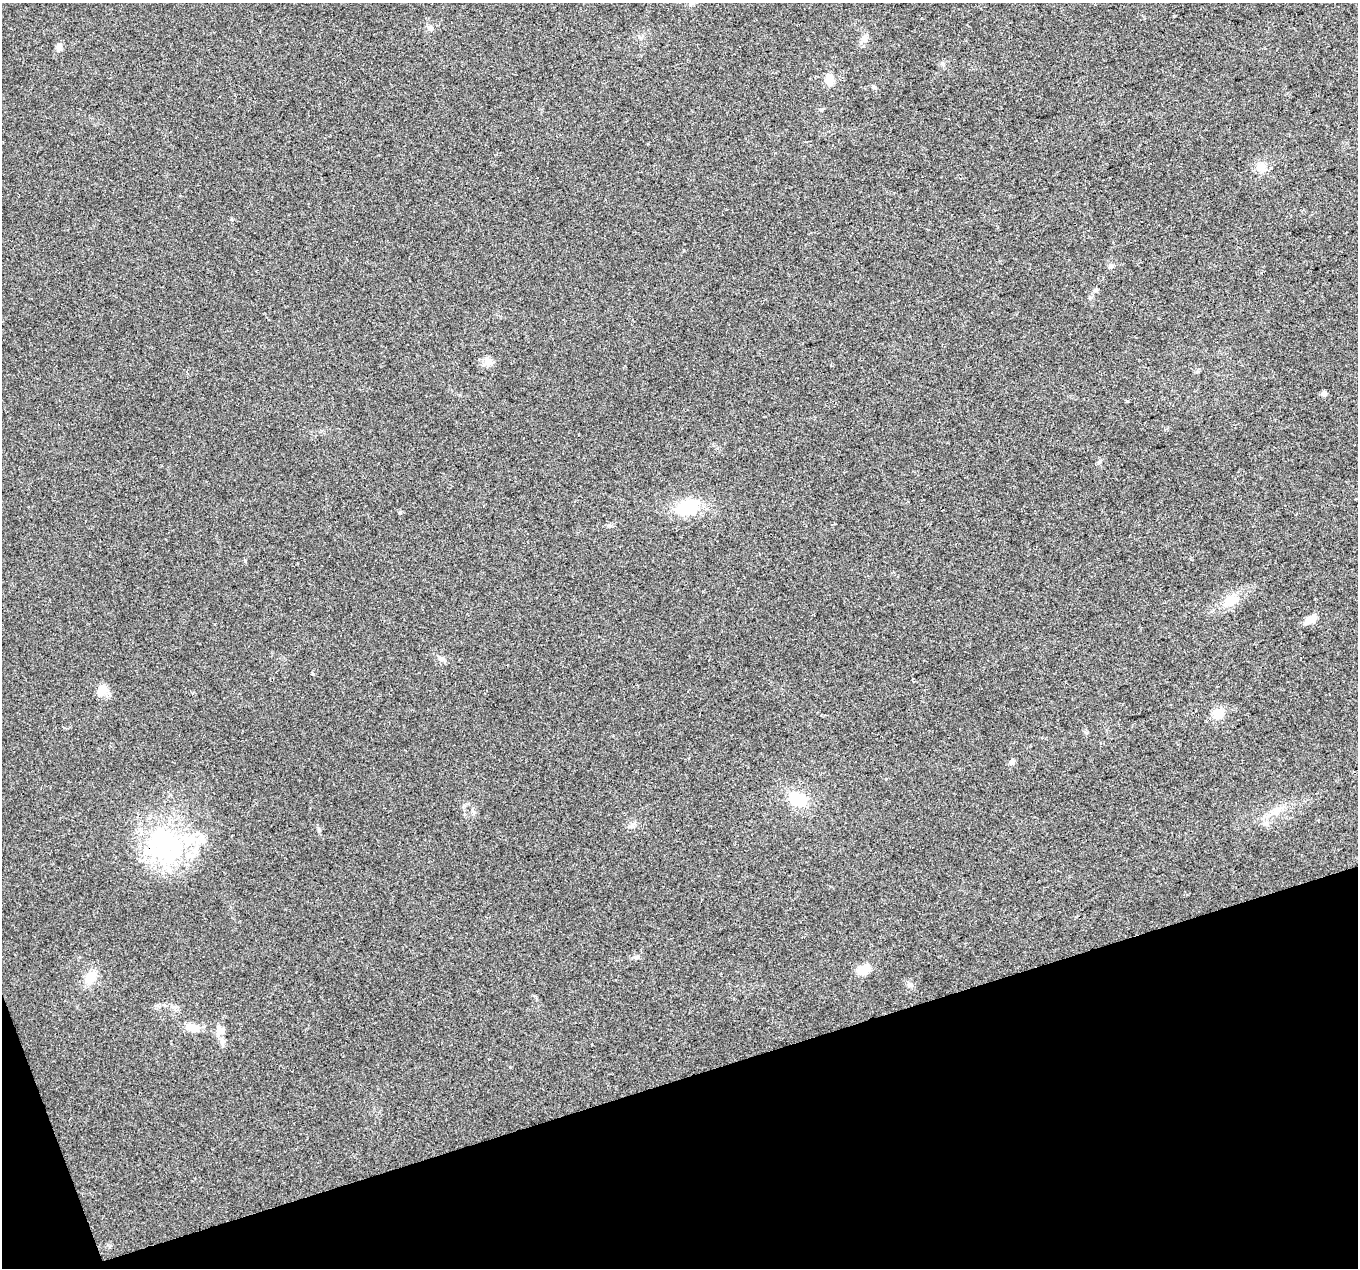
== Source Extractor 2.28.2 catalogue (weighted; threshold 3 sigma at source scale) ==
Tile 14 of 4 x 4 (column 2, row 4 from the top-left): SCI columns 1357-2712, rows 68-1333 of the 5425 x 5251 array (HDU 1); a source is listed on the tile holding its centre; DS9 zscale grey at full resolution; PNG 1360 x 1270 px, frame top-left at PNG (2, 3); no overlay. Shown black and unused: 16% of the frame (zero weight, under 2 of 3 exposures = <1% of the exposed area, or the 3 px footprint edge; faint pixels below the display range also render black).
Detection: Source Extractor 2.28.2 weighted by HDU 2 'WHT'; one run over the whole footprint, this tile lists its part. Background 0.0515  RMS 0.0069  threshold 0.0311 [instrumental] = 3 sigma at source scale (4.5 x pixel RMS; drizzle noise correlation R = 1.50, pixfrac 1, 0.0396/0.0396 arcsec/px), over >= 5 px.
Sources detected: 33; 1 cosmic-ray / hot-pixel residue — not listed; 2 inside a brighter listed object's ellipse — not listed separately; the other 30 listed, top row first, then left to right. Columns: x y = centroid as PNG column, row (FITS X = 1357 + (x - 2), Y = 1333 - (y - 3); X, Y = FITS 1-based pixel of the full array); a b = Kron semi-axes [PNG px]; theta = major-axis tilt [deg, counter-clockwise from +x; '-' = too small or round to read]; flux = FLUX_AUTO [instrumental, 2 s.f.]
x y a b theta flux
430 28 9 6 -51 2.2
864 38 10 7 49 3
59 47 11 7 83 3.1
829 79 14 10 -88 7.1
874 87 7 5 -22 1.2
821 109 6 4 1 0.87
1261 167 14 11 5 6.1
1110 266 7 5 17 1.5
489 362 11 10 - 4.5
1324 393 5 4 - 3.6
687 507 26 16 24 28
400 513 5 4 - 0.81
1231 600 17 11 38 14
1310 619 16 8 32 5.7
442 659 7 6 - 1.9
312 674 3 3 - 1.2
102 689 15 11 78 7.1
1218 713 14 13 - 8.3
1012 762 6 5 - 4.1
798 799 20 15 -34 22
1277 810 14 6 8 4.2
1266 823 8 6 14 2.4
164 846 56 48 -60 100
636 957 7 5 7 1.8
863 969 14 9 24 9.7
90 977 16 13 49 9.8
909 985 6 6 - 1.7
192 1028 16 9 -13 8.9
220 1031 9 9 - 6.3
222 1042 7 6 - 2.1
Overlapping masked pixels (flux is a lower limit): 1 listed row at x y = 164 846
Unlisted compact peaks at least as high as the median listed source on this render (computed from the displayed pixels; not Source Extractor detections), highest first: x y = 1099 462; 319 830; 245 561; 510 1067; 1127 401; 609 525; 157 1005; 1089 297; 231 219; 632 824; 1096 290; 1086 733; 886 779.